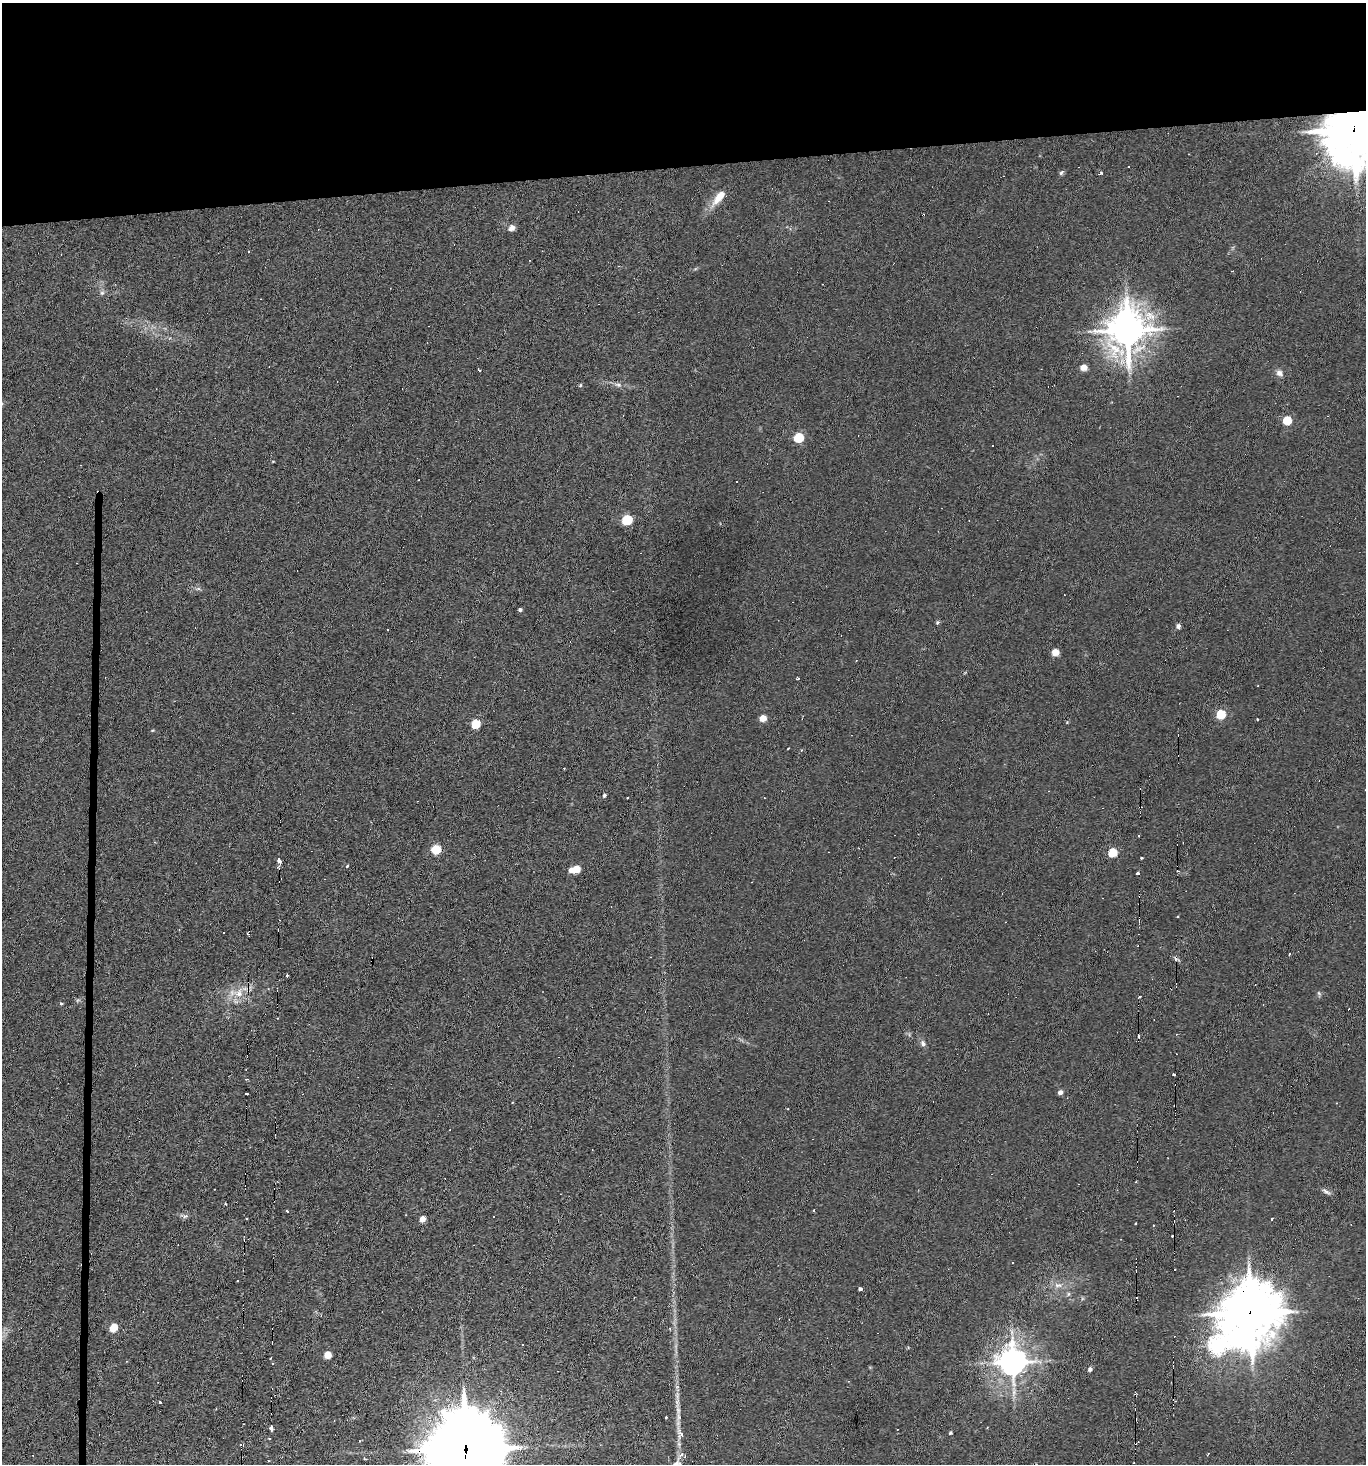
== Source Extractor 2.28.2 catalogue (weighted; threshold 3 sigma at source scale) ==
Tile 2 of 3 x 3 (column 2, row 1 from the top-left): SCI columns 1511-2874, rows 2924-4385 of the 4361 x 4392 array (HDU 1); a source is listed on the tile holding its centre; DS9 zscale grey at full resolution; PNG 1368 x 1466 px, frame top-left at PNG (2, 3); no overlay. Shown black and unused: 12% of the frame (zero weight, under 3 of 6 exposures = <1% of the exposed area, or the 3 px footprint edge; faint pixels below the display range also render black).
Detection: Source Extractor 2.28.2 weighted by HDU 2 'WHT'; one run over the whole footprint, this tile lists its part. Background 0.0311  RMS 0.006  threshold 0.0246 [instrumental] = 3 sigma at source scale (4.09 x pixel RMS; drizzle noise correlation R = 1.36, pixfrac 0.8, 0.05/0.05 arcsec/px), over >= 5 px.
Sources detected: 124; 39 cosmic-ray / hot-pixel residue — not listed; the other 85 listed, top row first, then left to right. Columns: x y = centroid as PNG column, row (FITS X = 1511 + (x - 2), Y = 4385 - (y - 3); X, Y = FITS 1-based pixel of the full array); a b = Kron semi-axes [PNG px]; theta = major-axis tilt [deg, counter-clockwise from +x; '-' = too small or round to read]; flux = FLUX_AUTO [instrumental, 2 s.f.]
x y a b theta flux
1354 130 19 18 - 2600
1061 173 7 5 61 1
1101 173 4 3 - 1
719 197 22 8 51 7.9
512 228 8 7 - 2.6
102 293 6 5 - 1.1
1127 330 12 11 - 1300
1084 367 5 4 - 6.7
479 370 4 3 - 1.3
1279 373 10 8 -49 2.4
580 385 5 4 - 0.6
618 385 9 5 -20 1.7
1287 420 5 5 - 21
798 438 6 5 - 31
627 520 6 5 - 43
520 610 4 3 - 1.1
937 622 5 4 - 0.79
1178 626 6 5 - 1.4
1055 652 5 5 - 11
798 678 3 3 - 1
1221 714 5 5 - 24
762 718 5 4 - 8.1
1257 719 2 2 - 0.44
475 724 5 5 - 24
788 749 3 2 - 0.51
564 769 3 2 - 0.4
604 795 5 4 - 1
627 797 3 2 - 0.82
1139 836 3 2 - 0.65
436 849 10 9 - 8.1
1113 853 5 5 - 22
1142 858 3 2 - 0.61
279 861 6 4 -61 3.1
347 866 4 3 - 0.73
576 869 5 5 - 11
571 870 5 4 - 3.6
1137 873 3 3 - 1.4
1177 917 3 2 - 0.69
224 932 3 3 - 0.91
1289 954 3 3 - 1.2
1175 958 4 3 - 1.9
287 976 4 2 - 1.7
239 993 14 11 72 6.5
1319 993 7 4 -71 0.82
1140 997 3 3 - 0.74
61 1004 4 4 - 0.68
923 1043 9 6 -69 1.7
1060 1092 5 4 - 2.3
246 1094 4 2 - 1
1175 1106 3 3 - 1.1
1326 1191 12 5 -35 1.7
226 1204 3 3 - 1.3
814 1210 3 3 - 0.89
287 1211 3 3 - 0.74
184 1216 7 5 -8 1.3
422 1219 5 4 - 5.8
1271 1219 3 3 - 1.2
1136 1224 3 3 - 0.86
1012 1262 3 2 - 0.64
1175 1270 2 2 - 0.63
238 1280 3 3 - 0.86
1058 1285 12 7 -6 3.1
860 1289 4 3 - 1.5
1068 1294 6 4 71 0.8
1137 1298 3 2 - 1.3
1250 1313 22 19 65 2300
113 1328 5 5 - 15
522 1345 2 2 - 0.54
1218 1345 8 7 - 200
327 1355 5 5 - 12
1012 1362 8 8 - 770
1090 1369 5 4 - 1.6
160 1402 4 3 - 0.98
666 1417 3 3 - 0.56
271 1428 4 4 - 2.7
950 1433 4 3 - 0.8
681 1434 6 6 - 1.5
269 1438 3 2 - 0.41
241 1445 4 3 - 1.2
465 1449 29 25 78 5500
681 1454 6 5 - 1.5
1208 1454 3 2 - 0.56
364 1459 3 2 - 0.81
268 1461 3 2 - 0.39
676 1464 12 7 37 2.7
Overlapping masked pixels (flux is a lower limit): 5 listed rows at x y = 1354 130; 239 993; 1175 1106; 1250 1313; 465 1449
Isophote crosses this tile's border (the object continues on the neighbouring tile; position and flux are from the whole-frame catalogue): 3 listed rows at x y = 1354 130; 465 1449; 676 1464
Unlisted compact peaks at least as high as the median listed source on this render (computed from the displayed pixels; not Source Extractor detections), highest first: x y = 679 1417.